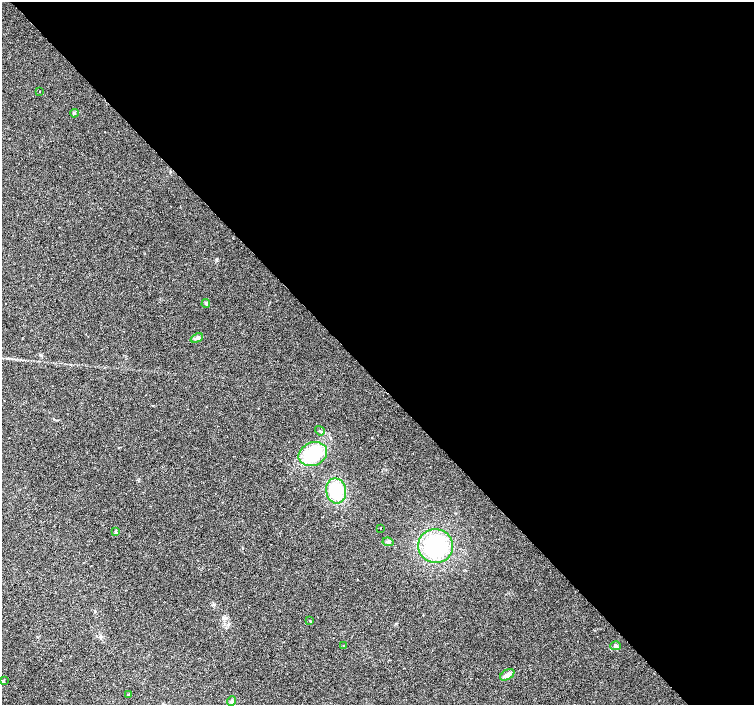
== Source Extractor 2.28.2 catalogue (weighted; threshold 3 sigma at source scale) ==
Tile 8 of 4 x 4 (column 4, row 2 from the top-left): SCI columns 4511-6014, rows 2962-4367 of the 6019 x 5987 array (HDU 1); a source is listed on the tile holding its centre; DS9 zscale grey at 2 x 2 block average (1 PNG px = mean of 2 x 2 image px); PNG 756 x 707 px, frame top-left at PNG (2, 2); each listed source drawn as its Kron ellipse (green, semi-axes under 4 px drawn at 4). Shown black and unused: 54% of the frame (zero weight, under 2 of 3 exposures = <1% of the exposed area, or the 3 px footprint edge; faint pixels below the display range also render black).
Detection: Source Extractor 2.28.2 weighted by HDU 2 'WHT'; one run over the whole footprint, this tile lists its part. Background 0.0274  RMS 0.0063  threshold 0.0286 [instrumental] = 3 sigma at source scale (4.5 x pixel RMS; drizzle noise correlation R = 1.50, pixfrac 1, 0.0396/0.0396 arcsec/px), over >= 5 px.
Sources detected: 19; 1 cosmic-ray / hot-pixel residue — neither listed nor drawn; the other 18 listed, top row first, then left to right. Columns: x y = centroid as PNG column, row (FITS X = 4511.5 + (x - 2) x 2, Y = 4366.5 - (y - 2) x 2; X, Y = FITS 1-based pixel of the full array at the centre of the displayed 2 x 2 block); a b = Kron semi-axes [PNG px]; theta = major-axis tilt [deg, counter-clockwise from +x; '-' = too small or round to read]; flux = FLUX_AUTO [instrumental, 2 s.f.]
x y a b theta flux
39 92 2 2 - 1.6
74 113 4 3 - 2
206 303 4 3 - 1.9
197 338 6 4 23 3.9
320 431 5 3 - 2
313 454 15 11 24 68
336 491 13 10 -79 66
380 528 2 2 - 5.8
116 532 3 3 - 1.5
388 542 6 4 -9 3.1
436 546 17 17 - 120
310 621 3 2 - 0.78
343 645 2 2 - 0.62
615 646 5 4 - 3.4
507 675 8 4 31 6.5
3 681 2 2 - 2.9
129 694 4 3 - 1.3
232 701 5 4 - 3.5
Diffuse or blended objects may show on this block-average render without a row.